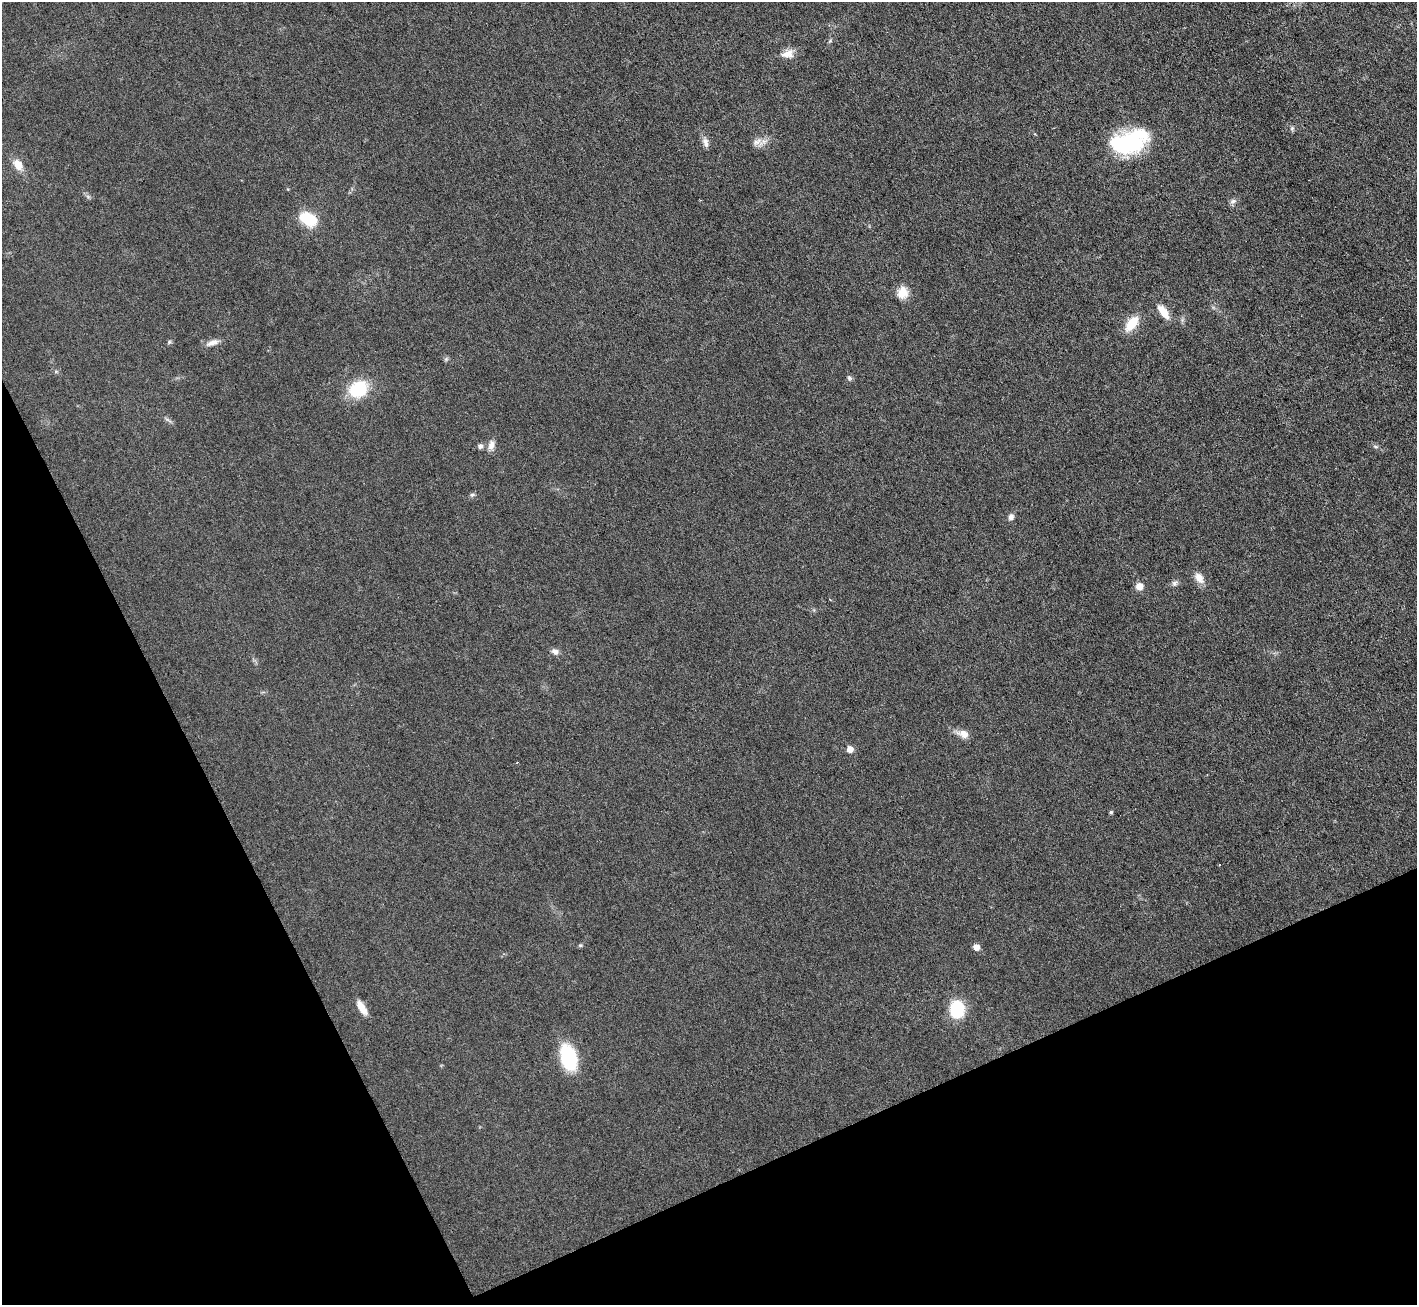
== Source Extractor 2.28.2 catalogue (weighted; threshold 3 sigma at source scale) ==
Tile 14 of 4 x 4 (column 2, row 4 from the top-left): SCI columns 1416-2830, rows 153-1455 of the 5664 x 5653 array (HDU 1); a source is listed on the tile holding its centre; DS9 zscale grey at full resolution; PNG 1419 x 1307 px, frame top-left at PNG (2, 2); no overlay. Shown black and unused: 23% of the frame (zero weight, under 3 of 6 exposures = <1% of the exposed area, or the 3 px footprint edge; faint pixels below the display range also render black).
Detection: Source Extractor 2.28.2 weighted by HDU 2 'WHT'; one run over the whole footprint, this tile lists its part. Background 0.0264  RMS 0.0037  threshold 0.0152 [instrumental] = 3 sigma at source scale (4.09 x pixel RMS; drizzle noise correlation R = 1.36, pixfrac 0.8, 0.05/0.05 arcsec/px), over >= 5 px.
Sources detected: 34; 1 cosmic-ray / hot-pixel residue — not listed; the other 33 listed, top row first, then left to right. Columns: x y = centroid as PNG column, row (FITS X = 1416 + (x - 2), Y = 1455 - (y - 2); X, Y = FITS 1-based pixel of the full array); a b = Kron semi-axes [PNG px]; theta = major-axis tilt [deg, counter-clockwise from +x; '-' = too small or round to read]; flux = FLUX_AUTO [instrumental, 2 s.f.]
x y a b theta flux
830 41 5 4 - 0.46
788 54 17 11 13 3
1292 128 6 5 - 0.59
705 142 13 7 -78 1.8
757 142 13 7 29 2.1
1129 143 39 21 18 36
18 165 13 9 -61 3.6
1233 201 8 6 3 1
308 219 14 9 -28 15
902 292 14 13 - 4.2
1163 312 18 8 -54 4.7
1132 323 20 10 53 6.5
169 342 7 4 46 0.51
212 343 17 6 18 2.3
849 378 7 5 -37 0.74
358 389 23 19 35 13
491 445 12 8 74 2
480 446 7 6 - 0.87
1375 446 6 4 -20 0.54
472 495 6 5 - 0.63
1011 517 8 7 - 1.2
1199 578 16 9 -55 2.9
1174 583 8 8 - 1
1139 586 8 7 - 2.8
555 652 10 7 -24 1.4
963 734 14 11 -23 2.6
850 749 5 5 - 3.2
1111 812 4 4 - 0.58
580 945 6 3 -18 0.38
976 947 6 6 - 2.2
361 1007 18 7 -57 3.4
957 1009 13 11 85 20
569 1058 19 11 -72 28